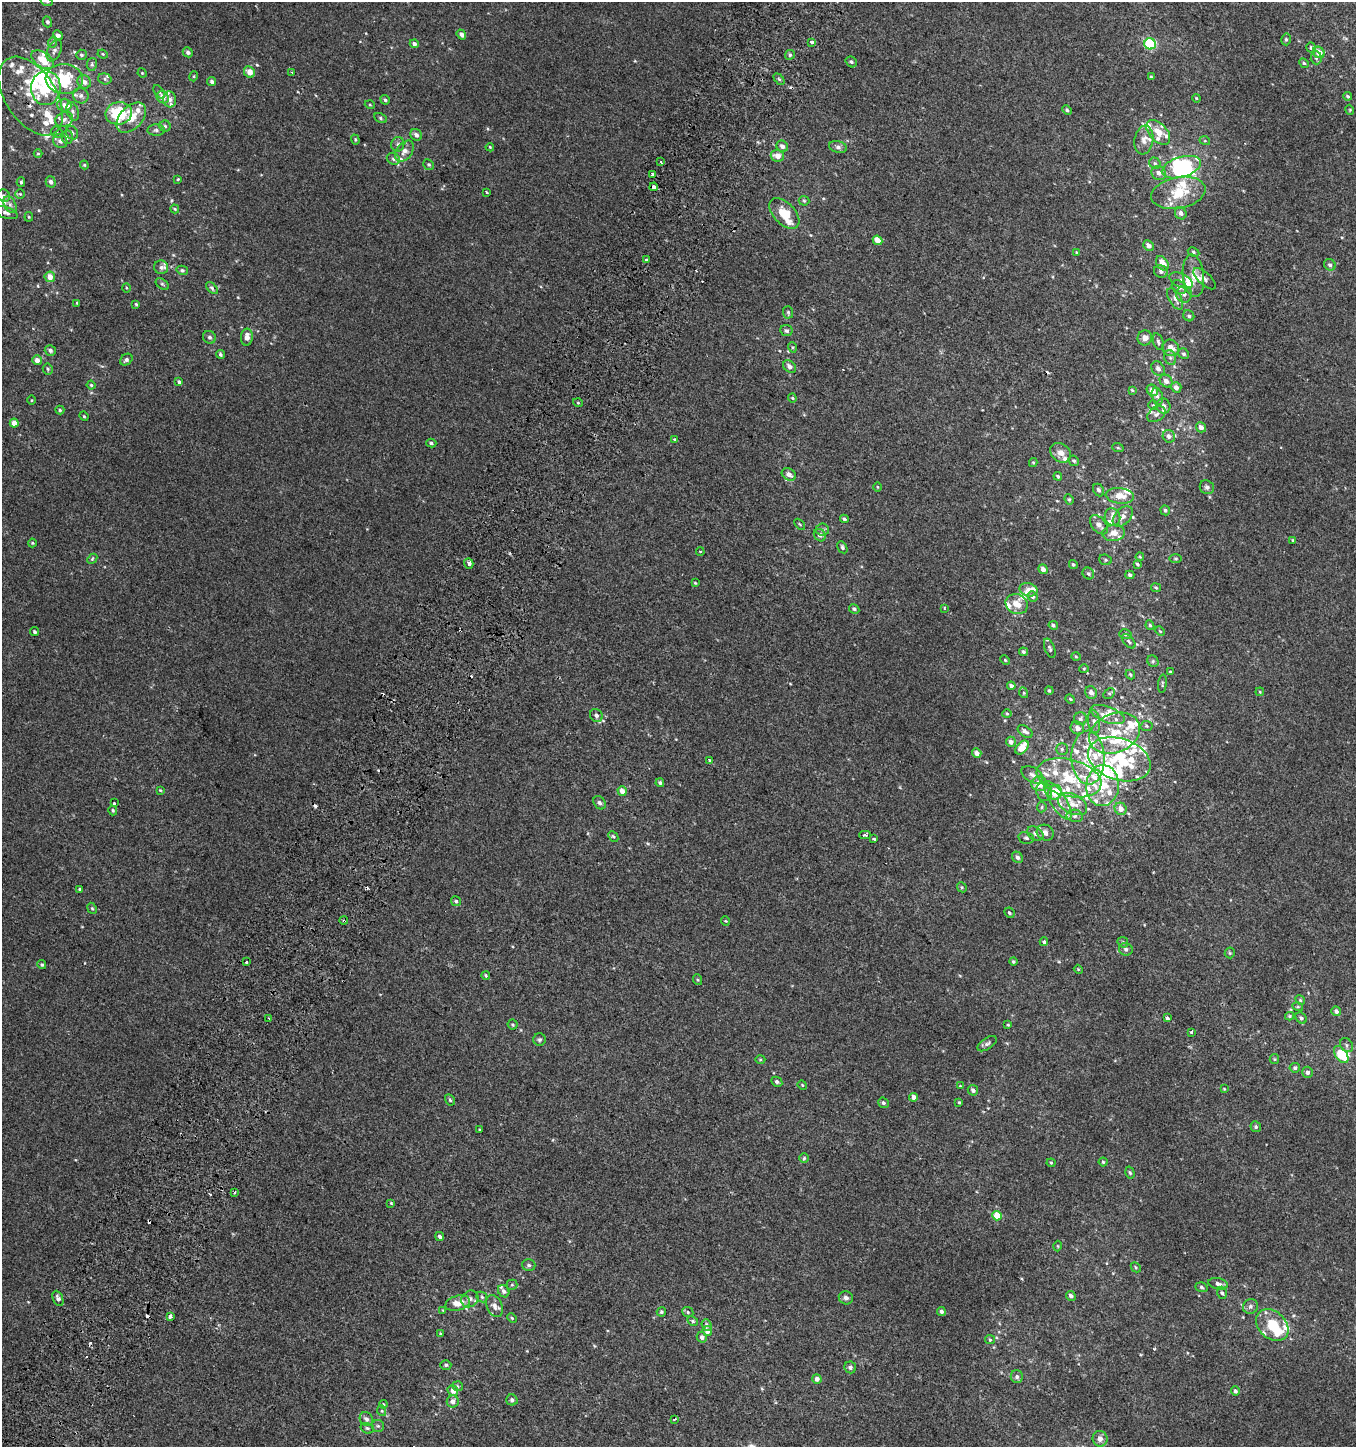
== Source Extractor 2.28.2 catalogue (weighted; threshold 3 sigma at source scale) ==
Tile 7 of 4 x 4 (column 3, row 2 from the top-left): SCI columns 2951-4304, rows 2938-4382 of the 5982 x 5886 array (HDU 1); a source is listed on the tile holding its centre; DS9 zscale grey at full resolution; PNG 1358 x 1449 px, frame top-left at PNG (2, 2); each listed source drawn as its Kron ellipse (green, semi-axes under 4 px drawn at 4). Shown black and unused: <1% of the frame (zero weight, under 2 of 3 exposures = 3% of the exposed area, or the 3 px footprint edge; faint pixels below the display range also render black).
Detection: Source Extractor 2.28.2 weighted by HDU 2 'WHT'; one run over the whole footprint, this tile lists its part. Background 0.00219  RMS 0.0056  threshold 0.0251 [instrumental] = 3 sigma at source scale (4.5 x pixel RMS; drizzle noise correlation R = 1.50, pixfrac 1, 0.0396/0.0396 arcsec/px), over >= 5 px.
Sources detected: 461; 4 inside a brighter object's white glare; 12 cosmic-ray / hot-pixel residue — neither listed nor drawn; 93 inside a brighter listed object's ellipse — not listed separately; the other 352 listed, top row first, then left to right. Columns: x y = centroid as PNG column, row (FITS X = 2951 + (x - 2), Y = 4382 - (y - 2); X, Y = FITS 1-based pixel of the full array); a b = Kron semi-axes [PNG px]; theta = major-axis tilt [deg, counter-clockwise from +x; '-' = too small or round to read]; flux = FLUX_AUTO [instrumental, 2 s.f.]
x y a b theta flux
47 2 6 4 -19 0.66
47 22 5 4 - 1.3
461 34 5 4 - 2.3
58 35 5 4 - 2.2
1286 39 6 4 77 0.94
53 42 6 4 72 0.69
812 43 3 3 - 10
414 44 4 4 - 2
1150 44 6 5 - 36
1311 48 5 4 - 1.1
54 51 11 6 65 1.9
188 52 5 4 - 1.5
1319 52 6 5 - 5.5
103 54 5 4 - 0.62
81 55 5 5 - 1.1
790 55 5 4 - 0.83
1316 58 6 5 - 1.1
42 60 12 7 -34 11
851 62 6 5 - 1
1304 63 5 4 - 0.74
92 64 6 5 - 1
249 72 6 5 - 4.6
292 72 3 3 - 2
142 73 5 4 - 0.51
194 76 5 3 - 0.52
1151 77 4 3 - 0.72
64 79 19 15 -5 28
105 79 7 5 -17 1.1
779 79 6 4 -45 0.86
212 81 5 4 - 1.1
84 82 7 6 - 2.7
46 88 17 14 85 27
159 92 7 4 -54 0.88
31 96 44 25 -57 23
81 96 8 7 - 1.9
1348 96 4 3 - 0.64
163 97 6 5 - 3.6
1196 98 4 3 - 0.46
170 99 8 6 -77 2.1
385 100 5 4 - 0.9
64 105 7 6 - 2.7
370 105 5 3 - 0.44
1067 110 5 4 - 1.2
1350 110 5 3 - 0.44
73 111 10 6 -72 1.6
119 113 13 11 9 33
131 118 18 11 46 8.6
380 118 6 4 -29 0.86
64 119 9 7 21 2.1
165 126 5 5 - 0.99
156 130 9 5 -1 1.5
57 132 6 5 - 0.86
1158 132 15 9 -47 6.7
72 133 7 5 -57 1.2
416 135 6 5 - 2.2
67 137 6 5 - 1.5
355 140 5 4 - 0.61
1144 140 14 9 81 4
60 141 7 6 - 1.8
1205 141 5 3 - 0.54
398 144 7 6 - 1.4
782 146 6 5 - 2.4
490 147 4 3 - 0.47
838 147 9 5 -15 1.6
404 151 11 7 53 3.5
38 153 4 3 - 0.46
777 156 7 6 - 4.3
393 159 7 5 -30 1.4
661 162 3 3 - 1.1
1155 163 6 5 - 0.97
84 165 4 4 - 0.57
429 165 5 5 - 0.86
1181 167 20 10 17 30
1159 173 7 6 - 2.6
652 174 3 3 - 1.9
178 179 4 3 - 0.47
21 182 5 3 - 0.84
51 182 5 5 - 1.8
654 187 4 3 - 5.3
486 192 3 3 - 2
1178 193 27 15 11 16
20 194 5 4 - 0.65
3 196 6 6 - 1.5
804 201 5 5 - 0.64
10 205 9 6 -64 1.9
175 209 4 3 - 0.6
6 213 12 5 -18 2
784 213 18 10 -46 12
1181 213 6 5 - 2
29 217 4 4 - 0.55
878 240 5 4 - 5.2
1148 245 5 5 - 2.6
1076 252 4 2 - 0.34
1193 252 6 4 -29 0.86
647 260 3 3 - 4.4
1162 263 8 5 -53 6.2
1330 265 6 5 - 1.2
161 267 7 6 - 1.6
182 270 6 4 -14 0.96
1161 271 7 6 - 1.8
1193 276 21 10 -84 6.9
50 277 5 5 - 4.6
1204 279 14 6 -42 2.3
1181 280 12 6 -24 2.2
162 284 7 4 -36 0.89
1179 287 8 6 -43 2.3
126 288 5 3 - 0.53
212 288 7 4 -46 1.1
1184 294 8 7 - 2.5
1175 299 12 6 -60 2.6
77 303 4 3 - 0.49
136 304 3 3 - 0.61
788 312 6 5 - 0.82
1189 316 6 5 - 1.1
786 331 6 5 - 1.3
209 337 7 6 - 1.2
247 337 8 6 83 3.9
1145 338 7 7 - 3.1
1158 342 9 5 -72 1.2
792 347 5 3 - 0.59
1171 348 9 8 - 4.8
50 350 6 5 - 1.4
220 354 4 4 - 0.91
1184 354 6 5 - 1.2
1170 358 7 6 - 1.5
37 360 5 4 - 3.4
126 360 7 5 40 1.4
789 367 7 5 -48 2.3
48 369 5 5 - 0.8
1158 369 8 6 -53 2.1
1166 381 7 6 - 2.4
179 382 4 3 - 1.2
91 385 4 4 - 0.6
1176 387 5 5 - 2.3
1132 390 4 3 - 0.61
1152 390 6 5 - 4.7
1157 396 9 5 -76 1.8
792 398 4 4 - 0.56
31 400 5 3 - 0.49
578 403 5 3 - 0.49
1153 405 5 5 - 0.71
1163 406 7 7 - 2.3
60 410 4 4 - 0.71
1156 414 10 6 35 1.9
84 416 5 4 - 0.57
14 423 4 4 - 5.4
1201 427 5 5 - 2.8
1169 436 6 6 - 1.9
675 439 3 3 - 1.2
431 443 5 4 - 0.99
1118 448 6 3 -19 0.55
1061 453 11 9 -40 3.7
1074 461 5 5 - 0.92
1033 463 4 4 - 0.59
789 474 7 5 -31 2.7
1058 476 4 3 - 0.76
877 487 5 3 - 0.44
1207 487 7 6 - 1.5
1098 490 6 5 - 1.5
1120 496 14 8 -6 5.8
1069 499 5 4 - 0.73
1165 510 5 4 - 0.97
1123 516 12 7 46 3.2
1112 517 9 7 -65 2.6
844 519 4 3 - 0.89
800 524 6 2 -45 0.51
1099 525 11 7 -48 2.6
822 529 6 6 - 1.3
1114 533 11 8 7 4.3
820 535 7 5 -50 1.7
1293 540 4 3 - 0.55
32 543 4 4 - 0.51
842 547 6 4 -60 1.1
700 551 4 2 - 0.41
1140 557 4 3 - 0.47
1176 558 6 3 0 0.59
92 559 6 4 47 0.72
1105 560 6 5 - 0.84
469 564 5 4 - 1.5
1073 564 5 4 - 0.79
1137 564 4 3 - 0.78
1043 569 5 4 - 2.8
1088 573 6 5 - 1
1130 575 4 3 - 0.9
695 583 4 3 - 0.51
1156 588 5 4 - 0.63
1029 590 9 6 -14 2.5
1033 597 6 5 - 1.9
1017 604 11 10 - 6.4
944 608 3 2 - 0.56
854 609 5 4 - 0.97
1053 625 4 4 - 1.1
1150 625 5 4 - 0.74
1160 631 5 3 - 0.48
35 632 4 3 - 1.1
1125 634 6 5 - 0.94
1129 641 8 5 -47 1.1
1050 648 10 5 -70 1.1
1023 652 4 4 - 1
1076 657 5 3 - 0.49
1005 660 5 3 - 0.49
1153 661 6 5 - 0.85
1084 669 5 4 - 0.54
1170 672 3 3 - 0.76
1130 675 5 4 - 0.72
1162 684 9 3 85 0.64
1011 686 4 4 - 1.3
1049 691 4 3 - 0.62
1091 692 6 5 - 2.3
1260 692 4 3 - 0.45
1024 693 5 3 - 0.51
1109 694 6 4 28 0.87
1070 699 5 4 - 0.59
1007 714 5 3 - 0.54
596 715 7 6 - 1.7
1107 715 18 7 -21 4.5
1080 719 6 6 - 1.2
1094 721 12 6 -80 2.3
1147 726 6 5 - 0.82
1077 728 7 6 - 3.1
1025 731 8 5 -34 1.8
1115 733 26 19 23 21
1011 742 5 5 - 2
1022 748 8 5 47 7
1062 749 6 6 - 1
977 753 5 4 - 2.7
1088 758 27 16 -88 18
1119 759 32 21 -18 28
710 761 4 3 - 3.1
1032 775 12 7 -31 2.6
1069 778 33 18 -14 26
660 783 4 3 - 0.92
1039 784 8 7 - 6.8
1103 786 20 16 85 14
160 790 4 4 - 0.56
622 791 5 4 - 3.8
1044 791 10 7 -74 2.9
1055 792 7 6 - 13
1058 800 22 8 -58 6.3
114 803 3 3 - 2.8
600 803 7 5 -54 1.4
1072 804 15 9 -27 6.5
1042 807 5 4 - 0.76
1121 809 6 5 - 4.1
113 810 5 4 - 0.73
1075 816 8 6 -11 1.6
1035 833 9 6 -34 2.1
1045 833 9 7 -35 3.5
865 835 5 3 - 2.2
613 836 6 4 -47 0.79
1026 838 8 5 -12 1.4
874 839 3 3 - 1.8
1017 857 6 5 - 1.5
962 887 5 4 - 0.72
80 889 4 3 - 0.58
456 901 5 5 - 1
92 908 6 4 -66 0.79
1009 913 5 4 - 1
344 921 4 3 - 0.71
725 921 4 4 - 0.54
1044 942 4 4 - 1.4
1123 942 6 5 - 0.89
1126 949 7 6 - 1.4
1230 953 5 5 - 0.66
247 962 3 3 - 3.6
1013 962 4 4 - 0.72
42 965 4 4 - 0.87
1078 969 4 3 - 0.46
486 975 4 3 - 0.66
698 980 5 3 - 0.58
1300 1000 5 4 - 0.68
1298 1007 5 3 - 0.5
1336 1011 5 4 - 1.7
1290 1016 4 4 - 0.7
268 1018 4 2 - 0.58
1167 1018 3 3 - 3.7
1301 1018 6 5 - 1.5
513 1025 5 5 - 0.79
1008 1025 4 4 - 0.53
1191 1032 3 3 - 2.6
540 1040 6 6 - 1
987 1044 11 5 34 1.5
1346 1045 7 6 - 1.4
1341 1054 9 5 -54 16
1274 1059 5 4 - 0.63
760 1060 5 3 - 0.52
1295 1068 5 5 - 1.3
1307 1072 5 5 - 1.7
777 1082 6 5 - 1.3
802 1085 5 4 - 0.61
960 1086 4 4 - 0.39
1224 1089 3 3 - 0.41
973 1090 5 5 - 1.7
914 1097 4 4 - 2.7
450 1100 6 4 -60 0.84
959 1102 4 3 - 0.62
883 1103 5 5 - 1.2
1256 1127 6 5 - 1
480 1130 4 3 - 1.6
804 1158 4 4 - 0.66
1103 1162 4 4 - 0.62
1051 1163 4 4 - 0.55
1130 1173 6 4 -73 0.83
235 1192 3 3 - 1.6
391 1203 4 4 - 0.71
997 1216 5 4 - 11
440 1236 5 4 - 1.5
1058 1246 5 3 - 0.45
529 1265 6 5 - 1.3
1136 1267 5 3 - 0.59
1218 1284 10 5 -13 2.2
512 1285 5 5 - 0.67
1201 1287 6 4 -18 0.83
504 1291 6 5 - 1.7
1222 1293 6 4 -72 0.86
1071 1296 5 4 - 1.7
482 1297 6 4 -46 0.86
58 1298 8 5 -67 1.6
846 1298 7 6 - 1.7
470 1299 9 8 - 2.5
458 1303 12 7 16 6.1
495 1306 11 7 -65 2.8
1250 1306 8 7 - 1.8
443 1310 4 3 - 0.49
941 1311 4 4 - 1.5
661 1312 5 4 - 1
688 1312 6 5 - 0.85
171 1316 3 3 - 17
512 1318 5 3 - 0.55
693 1321 6 4 -29 0.86
707 1325 6 5 - 1.7
1272 1325 18 13 -43 14
707 1331 5 4 - 3.3
440 1334 4 3 - 0.61
702 1337 5 5 - 1.6
990 1340 5 4 - 0.74
446 1365 5 4 - 0.88
850 1367 6 5 - 1.5
1017 1377 6 6 - 1.6
817 1379 5 4 - 2.7
457 1386 5 5 - 0.74
453 1391 5 5 - 3.5
1235 1391 5 4 - 1.2
512 1400 5 5 - 1.4
453 1401 6 6 - 3
383 1404 4 3 - 0.5
382 1411 5 3 - 0.53
366 1419 7 6 - 1.8
674 1419 4 2 - 0.76
378 1426 6 6 - 1.1
367 1428 7 5 -16 0.98
1100 1439 8 7 - 2.8
Overlapping masked pixels (flux is a lower limit): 3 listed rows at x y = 31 96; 654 187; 344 921
Isophote crosses this tile's border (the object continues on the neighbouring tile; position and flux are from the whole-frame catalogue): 1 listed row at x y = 47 2